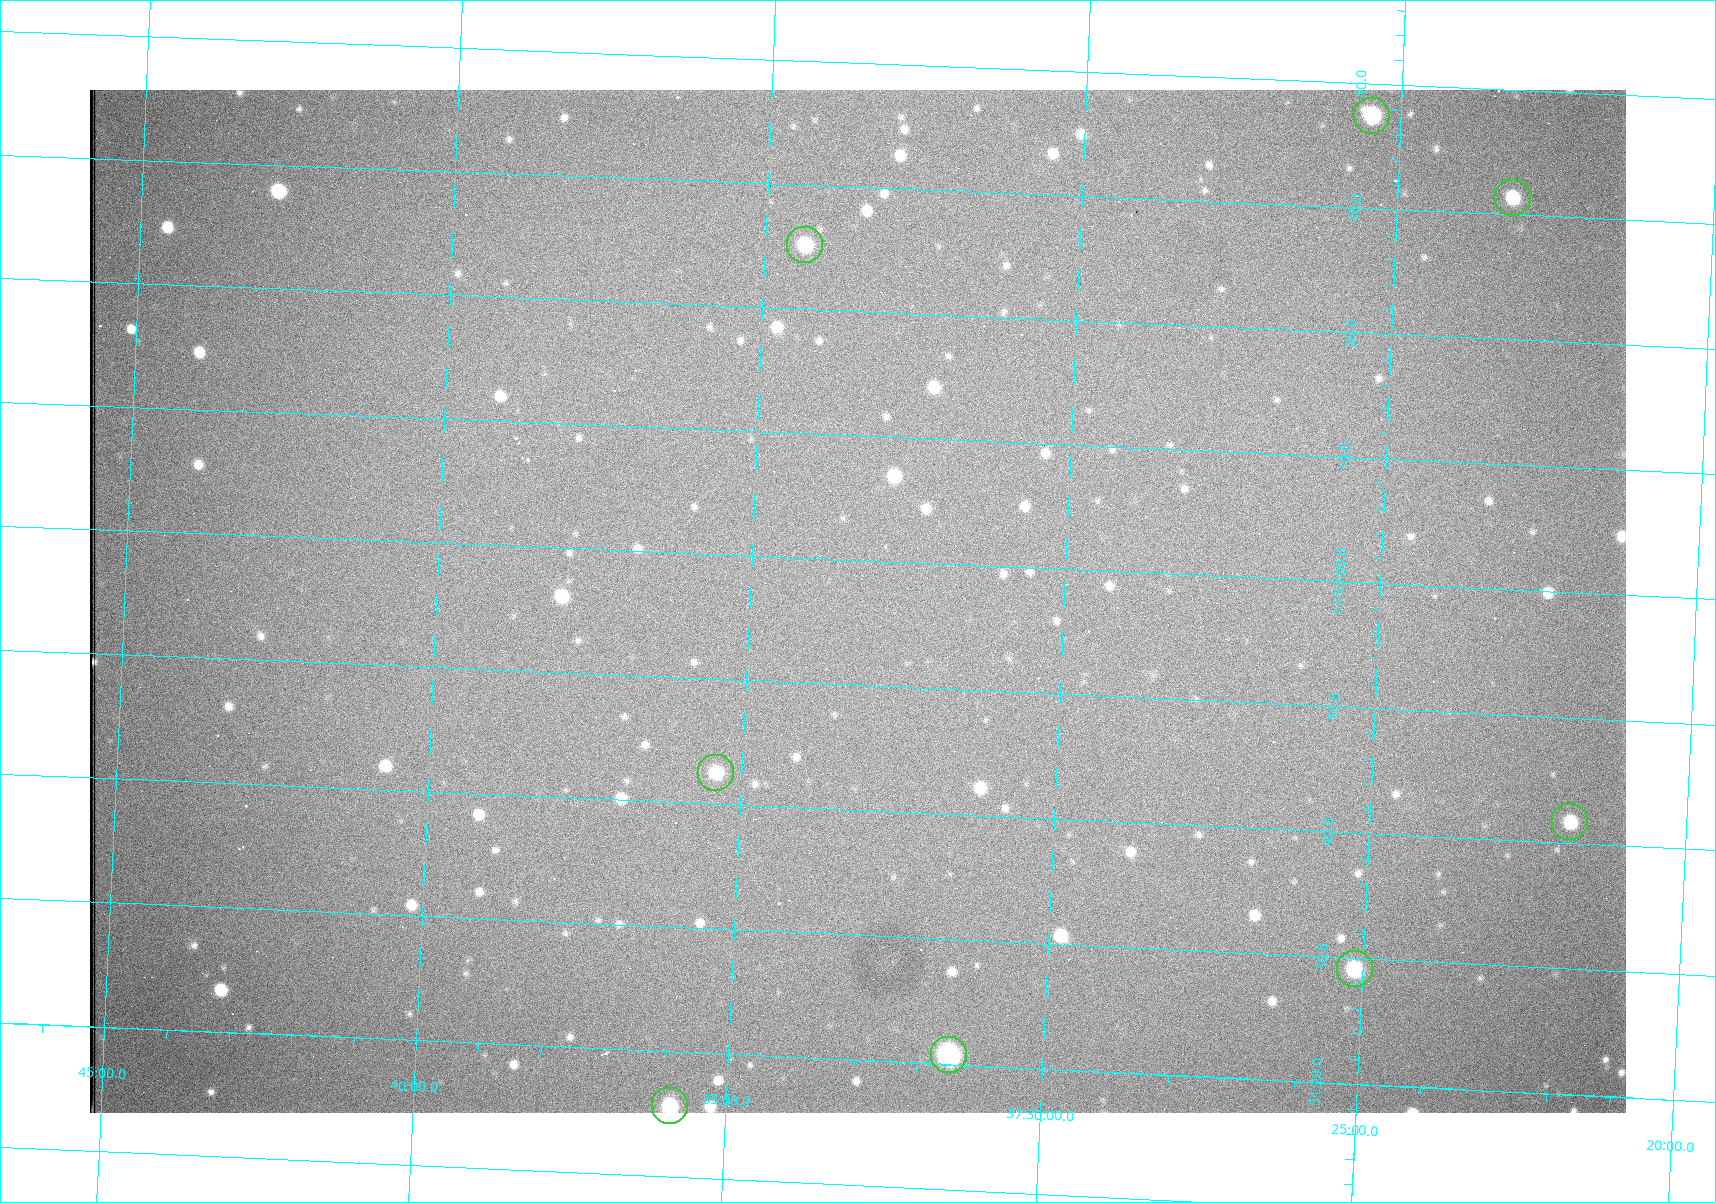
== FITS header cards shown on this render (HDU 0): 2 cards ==
NAXIS1  =                 1536 /fastest changing axis
NAXIS2  =                 1023 /next to fastest changing axis

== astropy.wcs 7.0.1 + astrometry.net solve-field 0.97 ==
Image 1536 x 1023 px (HDU 0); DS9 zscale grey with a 90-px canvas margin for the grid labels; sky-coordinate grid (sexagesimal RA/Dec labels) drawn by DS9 from the SOLVED WCS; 8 Tycho-2 reference stars matched to detected sources circled (green)
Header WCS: RA---TAN/DEC--TAN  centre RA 17:51:57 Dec +37:33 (267.99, +37.55 deg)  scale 0.957 arcsec/px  FOV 24.5' x 16.3'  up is +87 deg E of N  parity flipped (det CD > 0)
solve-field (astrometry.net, Tycho-2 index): VERIFIED the header's WCS against the Tycho-2 star catalogue (8 matches, 0 conflicts) and refined it, rather than solving blind
Solved WCS: RA---TAN-SIP/DEC--TAN-SIP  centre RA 17:51:57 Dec +37:33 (267.99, +37.55 deg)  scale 0.956 arcsec/px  FOV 24.5' x 16.3'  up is +87 deg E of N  parity flipped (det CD > 0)
The solver's refit moves the header's centre by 0.63 arcsec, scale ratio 0.9983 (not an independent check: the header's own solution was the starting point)
Tycho-2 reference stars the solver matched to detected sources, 8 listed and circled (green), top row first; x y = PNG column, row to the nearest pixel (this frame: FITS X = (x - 90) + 1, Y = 1023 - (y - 90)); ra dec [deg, ICRS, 3 dp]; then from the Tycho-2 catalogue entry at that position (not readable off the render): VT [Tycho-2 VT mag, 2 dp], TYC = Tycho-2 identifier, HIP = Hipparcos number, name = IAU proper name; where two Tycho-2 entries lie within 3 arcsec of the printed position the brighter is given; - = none
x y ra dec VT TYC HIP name
1372 116 268.156 +37.424 11.25 2620-712-1 - -
1513 198 268.131 +37.386 12.62 2620-526-1 - -
805 245 268.105 +37.573 11.82 3089-995-1 - -
716 773 267.927 +37.590 11.84 3089-1137-1 - -
1570 822 267.924 +37.364 11.94 2620-391-1 - -
1355 969 267.871 +37.419 11.35 2620-812-1 - -
949 1055 267.836 +37.525 9.96 3089-889-1 - -
670 1106 267.815 +37.598 11.54 3089-1081-1 - -